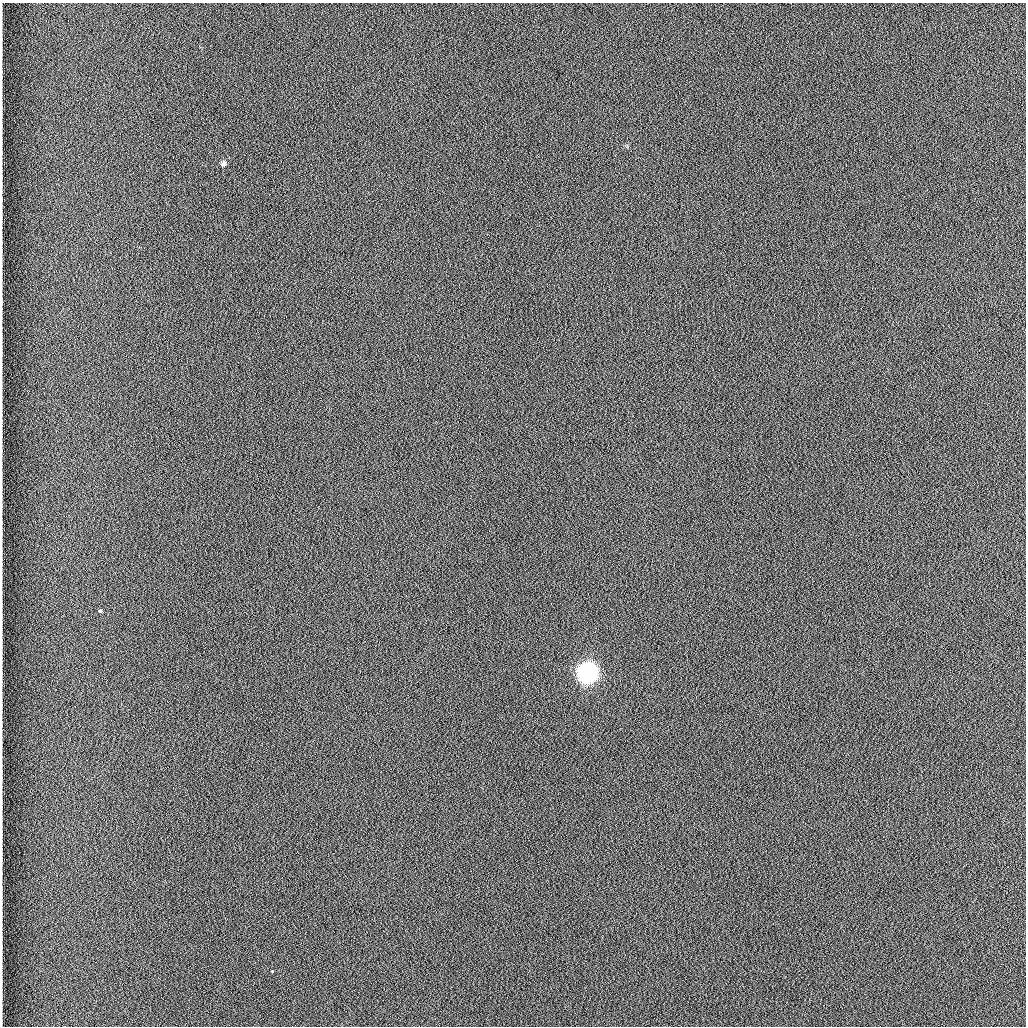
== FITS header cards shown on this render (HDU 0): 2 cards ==
NAXIS1  =                 1024 /fastest changing axis
NAXIS2  =                 1024 /next to fastest changing axis

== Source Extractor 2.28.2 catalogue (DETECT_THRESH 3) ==
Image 1024 x 1024 px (HDU 0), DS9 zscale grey, 1 PNG px = 1 image px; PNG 1028 x 1028 px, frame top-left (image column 1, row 1024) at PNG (2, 3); no overlay
Background 1260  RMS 5.9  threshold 17.7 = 3 sigma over >= 5 px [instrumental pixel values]
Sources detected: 4; all 4 listed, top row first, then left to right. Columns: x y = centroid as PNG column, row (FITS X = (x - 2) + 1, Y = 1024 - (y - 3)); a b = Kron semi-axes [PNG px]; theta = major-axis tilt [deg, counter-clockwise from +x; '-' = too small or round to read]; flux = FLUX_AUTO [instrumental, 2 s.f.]
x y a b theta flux
224 163 8 7 - 1400
100 611 4 3 - 2200
587 673 8 8 - 290000
272 971 3 2 - 800